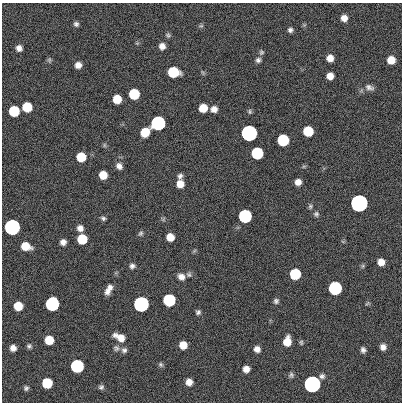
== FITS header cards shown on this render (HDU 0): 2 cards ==
NAXIS1  =                  400
NAXIS2  =                  400

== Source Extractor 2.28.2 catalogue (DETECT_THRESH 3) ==
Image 400 x 400 px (HDU 0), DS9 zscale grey, 1 PNG px = 1 image px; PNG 404 x 404 px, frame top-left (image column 1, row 400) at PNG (2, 3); no overlay
Background 0.733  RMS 34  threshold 101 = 3 sigma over >= 5 px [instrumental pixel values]
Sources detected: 88; all 88 listed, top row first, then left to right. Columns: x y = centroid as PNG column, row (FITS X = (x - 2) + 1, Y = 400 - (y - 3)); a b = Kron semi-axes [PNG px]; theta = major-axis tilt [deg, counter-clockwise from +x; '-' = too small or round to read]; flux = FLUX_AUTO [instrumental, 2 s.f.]
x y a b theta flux
344 18 6 6 - 1.6e+04
76 24 6 6 - 6.2e+03
201 26 7 5 7 3.6e+03
290 30 6 5 - 6.3e+03
168 35 7 6 - 4.5e+03
162 46 7 7 - 1.4e+04
19 48 7 6 - 1.1e+04
261 52 7 6 - 4.7e+03
330 58 6 6 - 1.8e+04
49 60 7 5 -70 4.0e+03
258 60 7 6 - 6.6e+03
391 60 7 6 - 3.2e+04
78 65 7 6 - 1.4e+04
173 72 8 7 - 1.2e+05
330 76 6 6 - 1.9e+04
369 87 12 7 -17 1.0e+04
134 94 7 7 - 1.2e+05
117 99 7 6 - 4.7e+04
27 107 7 7 - 7.3e+04
203 108 7 6 - 3.9e+04
214 109 7 6 - 1.4e+04
14 111 7 7 - 1.2e+05
250 111 6 5 - 3.9e+03
158 123 7 7 - 1.0e+06
308 131 7 7 - 9.0e+04
145 132 8 7 - 5.0e+04
249 133 7 7 - 3.5e+06
283 140 7 7 - 2.1e+05
104 145 6 4 90 3.3e+03
257 153 7 7 - 2.1e+05
81 157 7 7 - 5.7e+04
119 166 8 7 - 1.1e+04
304 166 6 4 18 2.8e+03
103 175 7 6 - 3.5e+04
180 176 7 6 - 7.0e+03
298 182 6 6 - 1.5e+04
180 184 8 7 - 2.4e+04
359 203 7 7 - 1.1e+07
310 206 7 6 - 4.3e+03
316 214 8 7 - 6.0e+03
245 216 7 7 - 5.4e+05
103 218 6 4 -28 4.9e+03
12 227 7 7 - 2.9e+06
80 228 7 7 - 1.3e+04
141 233 8 5 57 4.8e+03
170 237 7 6 - 2.7e+04
82 239 7 7 - 7.7e+04
63 242 6 6 - 1.2e+04
25 246 9 7 -16 3.8e+04
194 251 6 4 19 3.0e+03
381 262 6 6 - 2.0e+04
132 266 7 6 - 7.1e+03
363 266 6 5 - 3.4e+03
189 274 7 7 - 5.8e+03
295 274 7 7 - 1.4e+05
181 277 9 7 -28 1.3e+04
110 287 7 6 - 8.0e+03
335 288 7 7 - 5.7e+05
107 291 9 7 75 1.2e+04
169 300 7 7 - 3.1e+05
276 301 6 6 - 5.8e+03
367 303 8 3 31 2.8e+03
52 304 8 7 - 6.1e+05
141 304 7 7 - 2.1e+06
18 306 7 7 - 4.9e+04
198 312 6 5 - 5.4e+03
120 337 13 7 -26 2.5e+04
49 340 7 7 - 4.8e+04
287 341 9 7 81 3.3e+04
301 342 6 5 - 3.7e+03
183 345 6 6 - 2.8e+04
29 346 6 6 - 4.9e+03
383 347 6 6 - 1.2e+04
13 348 6 6 - 1.2e+04
116 348 9 8 - 7.5e+03
257 349 6 6 - 1.3e+04
124 350 7 7 - 7.1e+03
363 350 6 5 - 7.2e+03
161 365 7 6 - 4.4e+03
77 366 7 7 - 5.2e+05
246 369 6 6 - 1.6e+04
291 375 7 6 - 5.1e+03
322 376 6 6 - 6.4e+03
189 382 6 6 - 1.6e+04
47 383 7 7 - 9.9e+04
312 384 7 7 - 5.5e+06
101 387 6 5 - 5.8e+03
26 388 6 5 - 5.1e+03